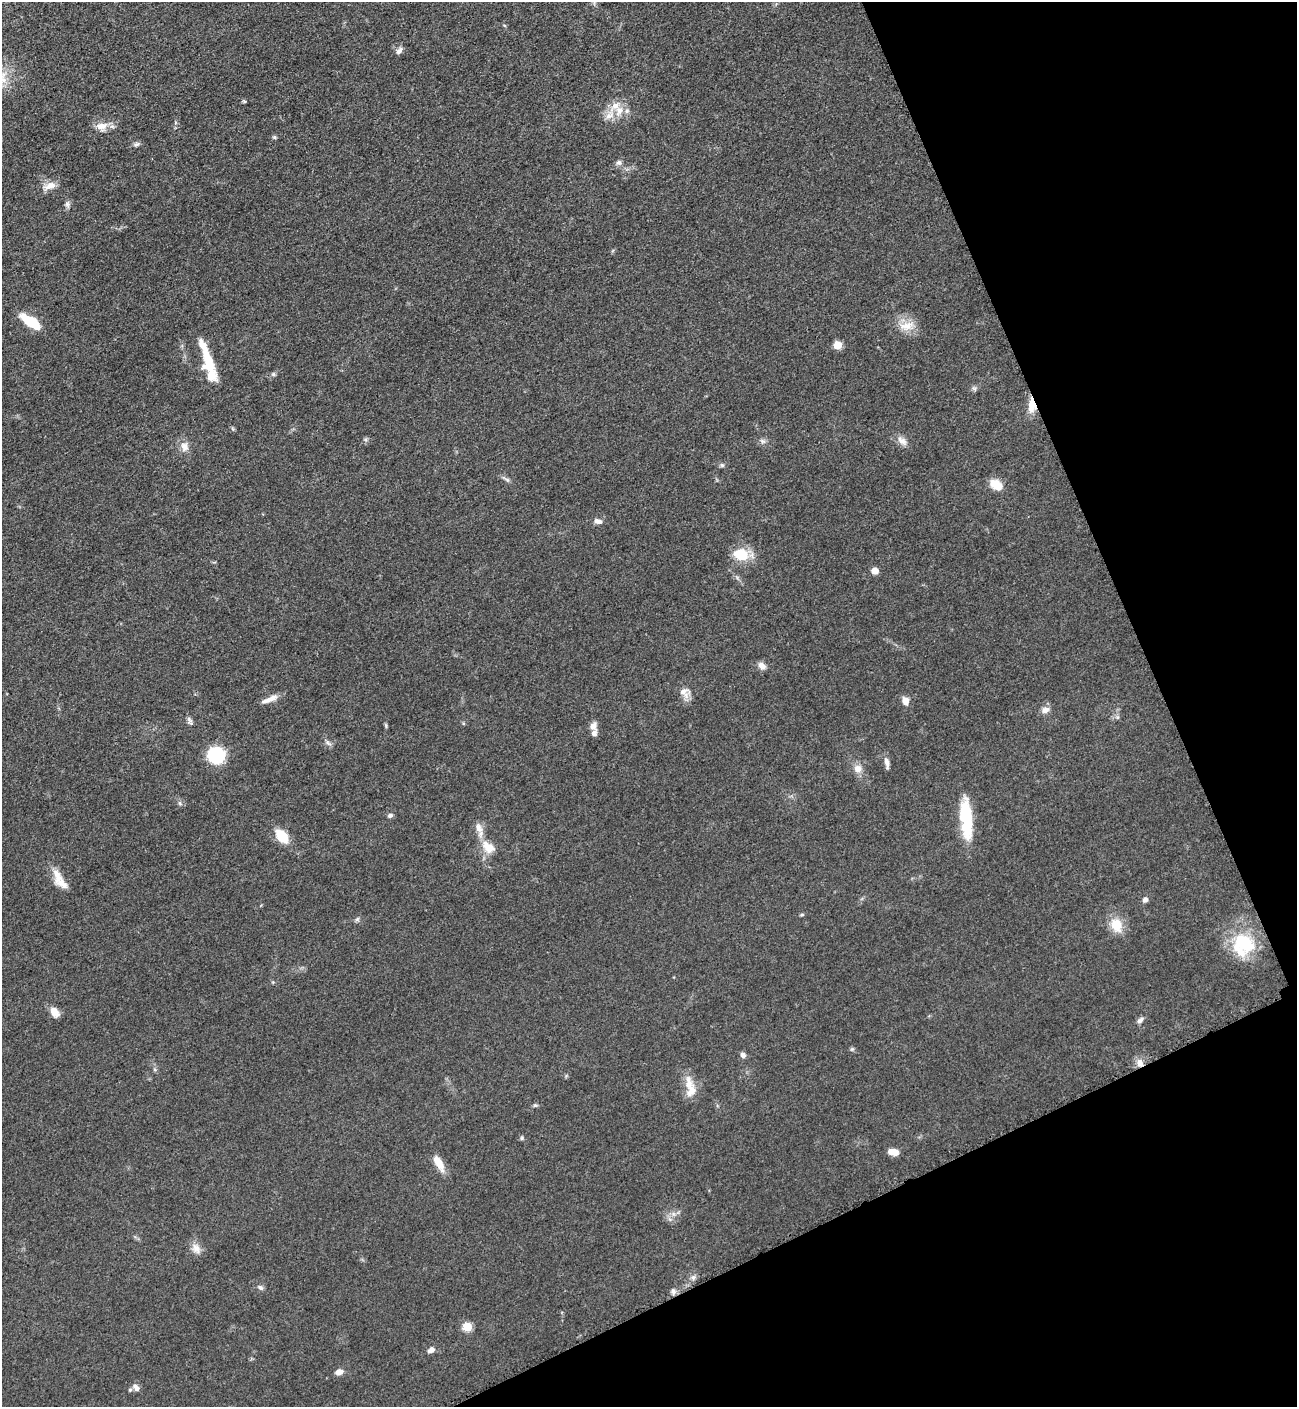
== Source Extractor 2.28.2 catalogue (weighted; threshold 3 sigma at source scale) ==
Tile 12 of 4 x 4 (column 4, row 3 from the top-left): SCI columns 4183-5477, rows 1471-2875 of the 5668 x 5702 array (HDU 1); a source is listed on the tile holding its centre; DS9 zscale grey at full resolution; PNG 1299 x 1409 px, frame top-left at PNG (2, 2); no overlay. Shown black and unused: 22% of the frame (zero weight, under 3 of 5 exposures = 4% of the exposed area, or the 3 px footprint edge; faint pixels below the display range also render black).
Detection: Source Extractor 2.28.2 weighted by HDU 2 'WHT'; one run over the whole footprint, this tile lists its part. Background 0.0524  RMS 0.006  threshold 0.0272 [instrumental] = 3 sigma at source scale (4.5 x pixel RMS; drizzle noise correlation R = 1.50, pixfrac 1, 0.05/0.05 arcsec/px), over >= 5 px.
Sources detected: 76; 9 inside a brighter listed object's ellipse — not listed separately; the other 67 listed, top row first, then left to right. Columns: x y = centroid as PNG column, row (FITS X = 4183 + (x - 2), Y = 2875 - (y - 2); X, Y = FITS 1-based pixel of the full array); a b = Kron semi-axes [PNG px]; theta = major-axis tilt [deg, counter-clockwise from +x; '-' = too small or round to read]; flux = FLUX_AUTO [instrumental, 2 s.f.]
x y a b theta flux
399 51 9 6 54 2.4
244 101 6 3 -18 0.65
619 111 15 10 79 7.1
102 126 15 12 8 6.4
274 137 5 5 - 0.9
137 144 8 6 30 1.5
619 163 8 7 - 1.9
50 186 17 9 18 5.4
67 204 8 6 -76 1.7
31 322 20 8 -34 22
906 326 22 11 9 8.5
838 345 5 5 - 17
208 362 29 12 -76 19
273 374 6 5 - 1
974 388 7 4 -19 1.1
1032 405 17 9 87 8.7
233 429 6 4 -70 0.75
762 441 9 5 -27 1.7
902 441 15 9 -35 4.1
184 447 13 10 -75 4.7
722 465 5 5 - 1.1
506 480 11 4 -32 1.6
996 485 15 11 -39 8.4
598 521 11 7 -14 2.7
741 554 18 14 -15 15
875 571 5 5 - 8.9
762 666 10 7 -48 3.4
684 692 15 13 -22 5.2
270 699 22 6 21 5.1
905 701 9 7 -76 4.6
1045 710 9 7 22 3.7
189 721 13 5 -71 1.8
593 726 10 8 88 3.5
328 743 10 4 -44 1.6
216 755 10 10 - 52
887 763 16 5 -81 3.1
858 769 10 10 - 4.5
180 803 7 4 -71 1
390 815 7 6 - 1.5
966 819 48 13 -85 29
479 828 16 8 -67 4.8
282 836 17 10 -50 13
488 847 20 13 -38 9.3
57 875 21 11 -78 7.6
1145 900 6 5 - 2.1
802 915 6 4 0 0.7
357 919 6 5 - 1.2
1116 925 15 12 -70 12
1244 944 29 27 52 35
54 1012 14 9 -55 4.9
1140 1020 10 6 45 2
852 1049 5 5 - 0.89
743 1055 6 6 - 2.3
1139 1063 9 7 -86 3.9
691 1091 19 12 62 7.5
535 1105 6 5 - 0.93
522 1138 6 5 - 1
893 1152 11 6 -10 5.6
439 1163 22 8 -60 7.6
196 1248 15 10 -57 4.8
693 1278 7 6 - 1.7
260 1287 8 6 -33 1.6
673 1291 7 6 - 1.9
467 1327 5 5 - 26
431 1350 8 6 31 2.8
339 1372 9 7 9 3.4
136 1387 11 6 -49 2.8
Overlapping masked pixels (flux is a lower limit): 2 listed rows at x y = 1032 405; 1139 1063